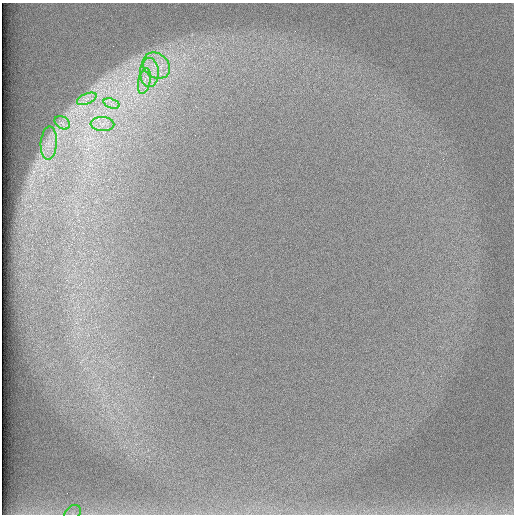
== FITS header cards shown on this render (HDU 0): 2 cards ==
NAXIS1  =                  512 /
NAXIS2  =                  512 /

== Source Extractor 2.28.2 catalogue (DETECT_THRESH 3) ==
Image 512 x 512 px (HDU 0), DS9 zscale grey, 1 PNG px = 1 image px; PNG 516 x 516 px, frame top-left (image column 1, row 512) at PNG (2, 3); each listed source drawn as its Kron ellipse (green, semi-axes under 4 px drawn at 4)
Background 97.3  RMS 2.8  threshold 8.51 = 3 sigma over >= 5 px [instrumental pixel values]
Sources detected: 9; all 9 listed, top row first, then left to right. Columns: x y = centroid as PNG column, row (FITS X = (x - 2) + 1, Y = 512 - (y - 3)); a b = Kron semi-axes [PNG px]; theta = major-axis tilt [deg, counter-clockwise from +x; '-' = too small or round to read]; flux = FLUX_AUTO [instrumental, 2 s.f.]
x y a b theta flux
156 66 15 12 -40 3600
149 73 14 9 89 2700
144 81 13 6 78 1500
87 99 10 5 23 1000
111 103 8 4 -19 820
62 123 8 6 -32 800
102 124 12 7 -2 1500
49 143 17 8 87 1900
73 513 9 6 42 790
At the frame edge (FLAGS 8, measured only in part): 1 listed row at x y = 73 513